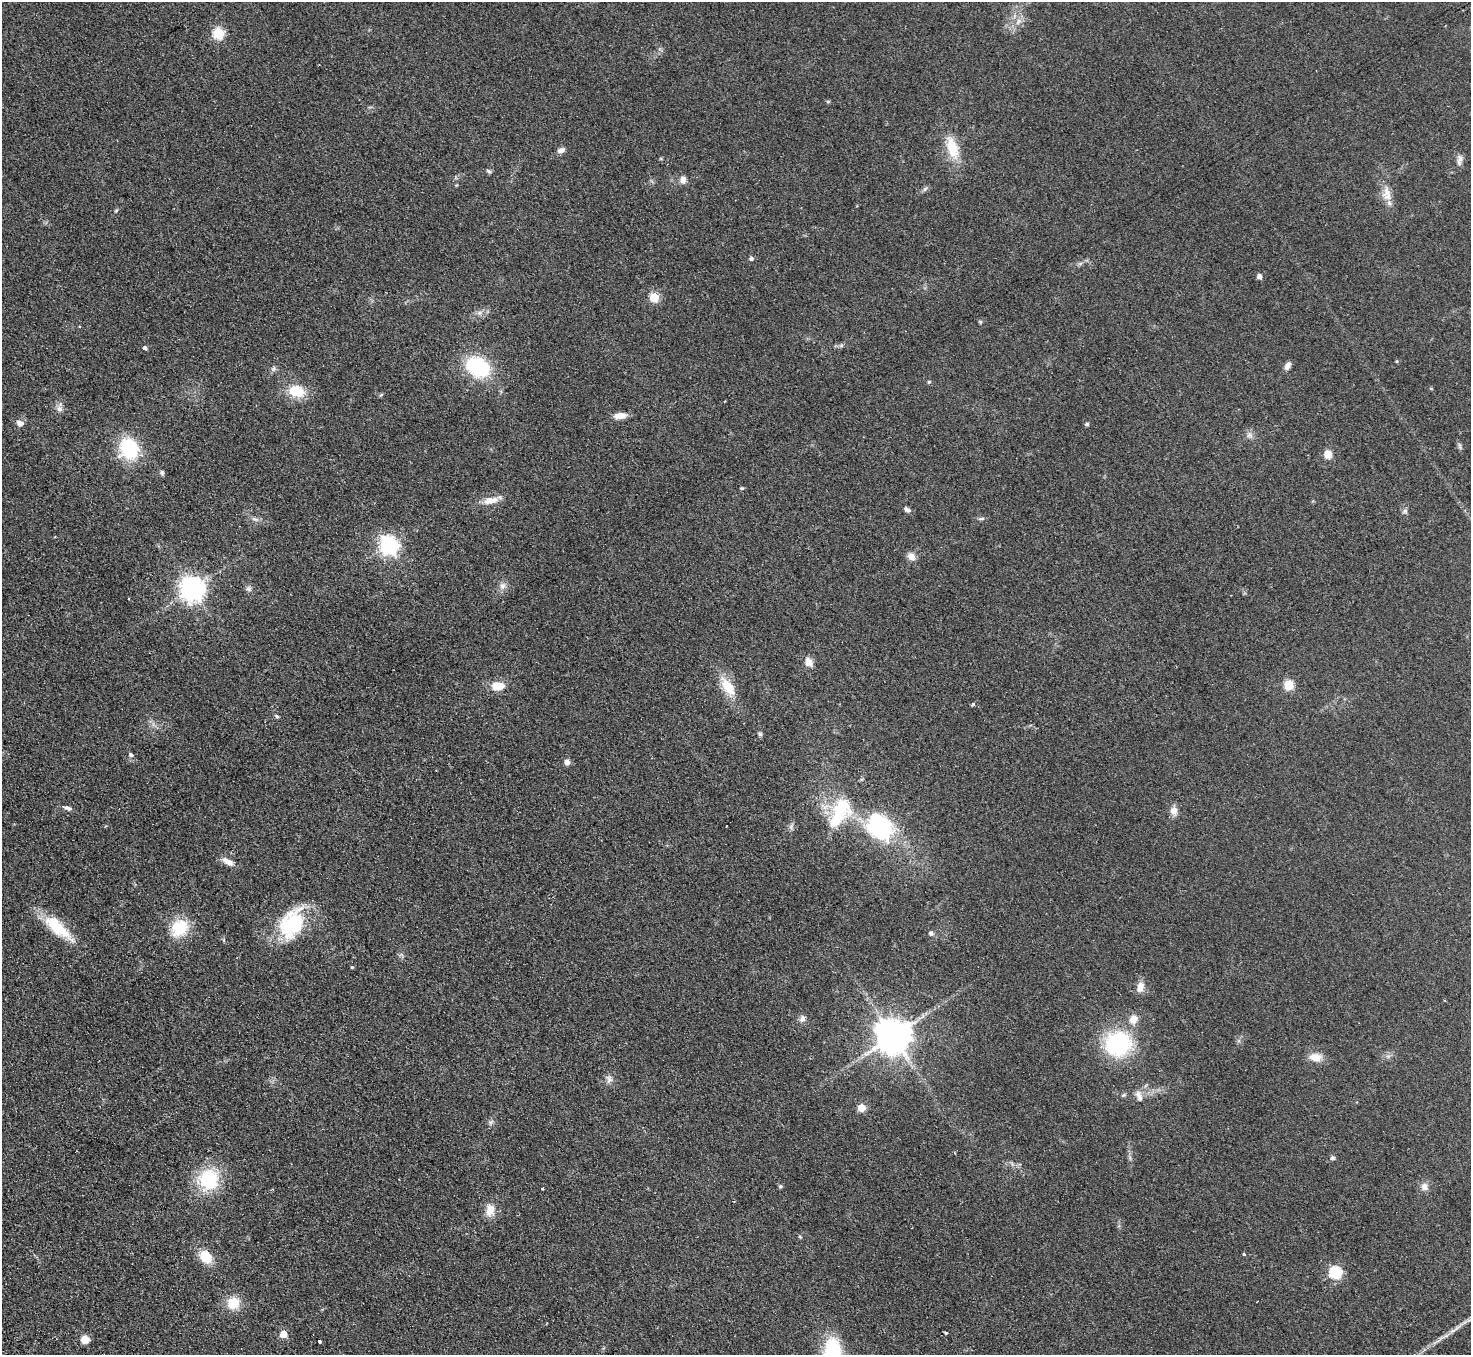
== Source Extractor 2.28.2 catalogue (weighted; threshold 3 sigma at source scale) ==
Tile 7 of 4 x 4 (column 3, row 2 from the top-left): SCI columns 2989-4457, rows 3040-4392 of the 5977 x 5939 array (HDU 1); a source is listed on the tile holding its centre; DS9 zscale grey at full resolution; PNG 1473 x 1357 px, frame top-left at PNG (2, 2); no overlay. Shown black and unused: <1% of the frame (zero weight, under 2 of 3 exposures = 3% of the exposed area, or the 3 px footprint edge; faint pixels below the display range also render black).
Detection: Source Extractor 2.28.2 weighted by HDU 2 'WHT'; one run over the whole footprint, this tile lists its part. Background 0.061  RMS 0.0089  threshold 0.04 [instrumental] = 3 sigma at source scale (4.5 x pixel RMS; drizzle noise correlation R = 1.50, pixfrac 1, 0.05/0.05 arcsec/px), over >= 5 px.
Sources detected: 94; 2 inside a brighter object's white glare — not listed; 2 inside a brighter listed object's ellipse — not listed separately; the other 90 listed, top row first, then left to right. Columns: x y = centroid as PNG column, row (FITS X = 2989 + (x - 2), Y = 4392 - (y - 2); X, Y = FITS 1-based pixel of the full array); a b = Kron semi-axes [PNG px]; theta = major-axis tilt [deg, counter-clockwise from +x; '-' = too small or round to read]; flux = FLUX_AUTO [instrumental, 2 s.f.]
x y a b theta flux
1018 21 7 4 71 2.2
218 33 6 5 - 67
828 101 5 3 - 0.99
952 148 32 14 -74 22
561 150 10 6 24 3.9
661 159 5 3 - 0.78
1459 160 15 7 80 4.1
489 171 8 5 -43 1.6
683 179 11 8 -90 4
925 189 8 5 54 1.9
1387 193 15 12 68 8.7
116 211 5 4 - 1.1
751 258 6 5 - 1.7
1259 276 5 5 - 3.8
654 297 5 5 - 41
980 322 6 4 89 1.1
841 345 6 5 - 1.5
145 348 4 3 - 5.5
1397 361 5 3 - 0.79
1287 366 8 6 56 4.5
478 367 23 17 -29 69
274 369 7 7 - 2.3
929 382 5 4 - 1.2
297 391 19 14 -16 22
381 395 6 4 19 1
725 401 2 2 - 0.71
59 409 8 8 - 3.7
620 416 15 7 5 7.3
20 423 10 7 -18 4.3
1087 424 5 4 - 1.4
1249 435 9 6 0 3.1
1460 446 9 4 -81 1.8
129 449 18 16 -62 58
1328 454 9 8 - 7.9
162 473 7 5 -63 1.5
742 488 5 4 - 0.92
491 500 22 9 12 9.4
907 509 8 5 -31 2.9
1405 511 6 6 - 2
255 519 12 4 -15 2.7
981 519 10 4 5 1.7
389 546 7 7 - 380
911 556 10 8 -50 6.1
503 586 10 8 59 4.1
249 588 7 7 - 2.3
193 589 8 8 - 780
128 599 3 2 - 1.2
809 662 11 8 -60 6.6
1289 685 11 10 - 11
498 686 14 10 -2 13
728 687 28 13 -56 21
973 704 4 3 - 2.1
277 716 6 4 -64 1.3
760 734 5 5 - 1.5
131 755 6 6 - 2.4
567 762 5 5 - 5.7
68 808 12 5 -18 2.9
1174 811 11 9 84 5.7
835 822 56 14 37 26
880 830 37 22 -18 74
228 862 15 7 -30 6.6
292 924 39 26 64 59
58 927 42 13 -41 32
180 928 23 18 48 27
931 933 7 6 - 2.2
352 967 3 3 - 1
1140 987 14 9 71 7.3
802 1019 9 7 65 3.4
1133 1019 10 9 - 8.5
893 1036 10 10 - 2100
1118 1044 25 23 27 90
1316 1057 15 10 -5 9.8
609 1079 11 8 -75 4
1139 1096 16 8 -71 5.4
861 1108 5 5 - 19
1332 1158 6 6 - 1.9
209 1179 22 20 -89 51
780 1186 5 4 - 1.6
1424 1186 11 10 - 5
542 1188 3 3 - 1.4
490 1210 18 12 88 9.5
800 1237 5 3 - 0.82
1244 1254 4 3 - 0.96
206 1257 13 10 -45 20
1335 1272 6 6 - 100
233 1303 11 10 - 19
946 1333 3 3 - 1.6
283 1334 5 5 - 13
85 1339 8 8 - 9
319 1341 3 3 - 4.5